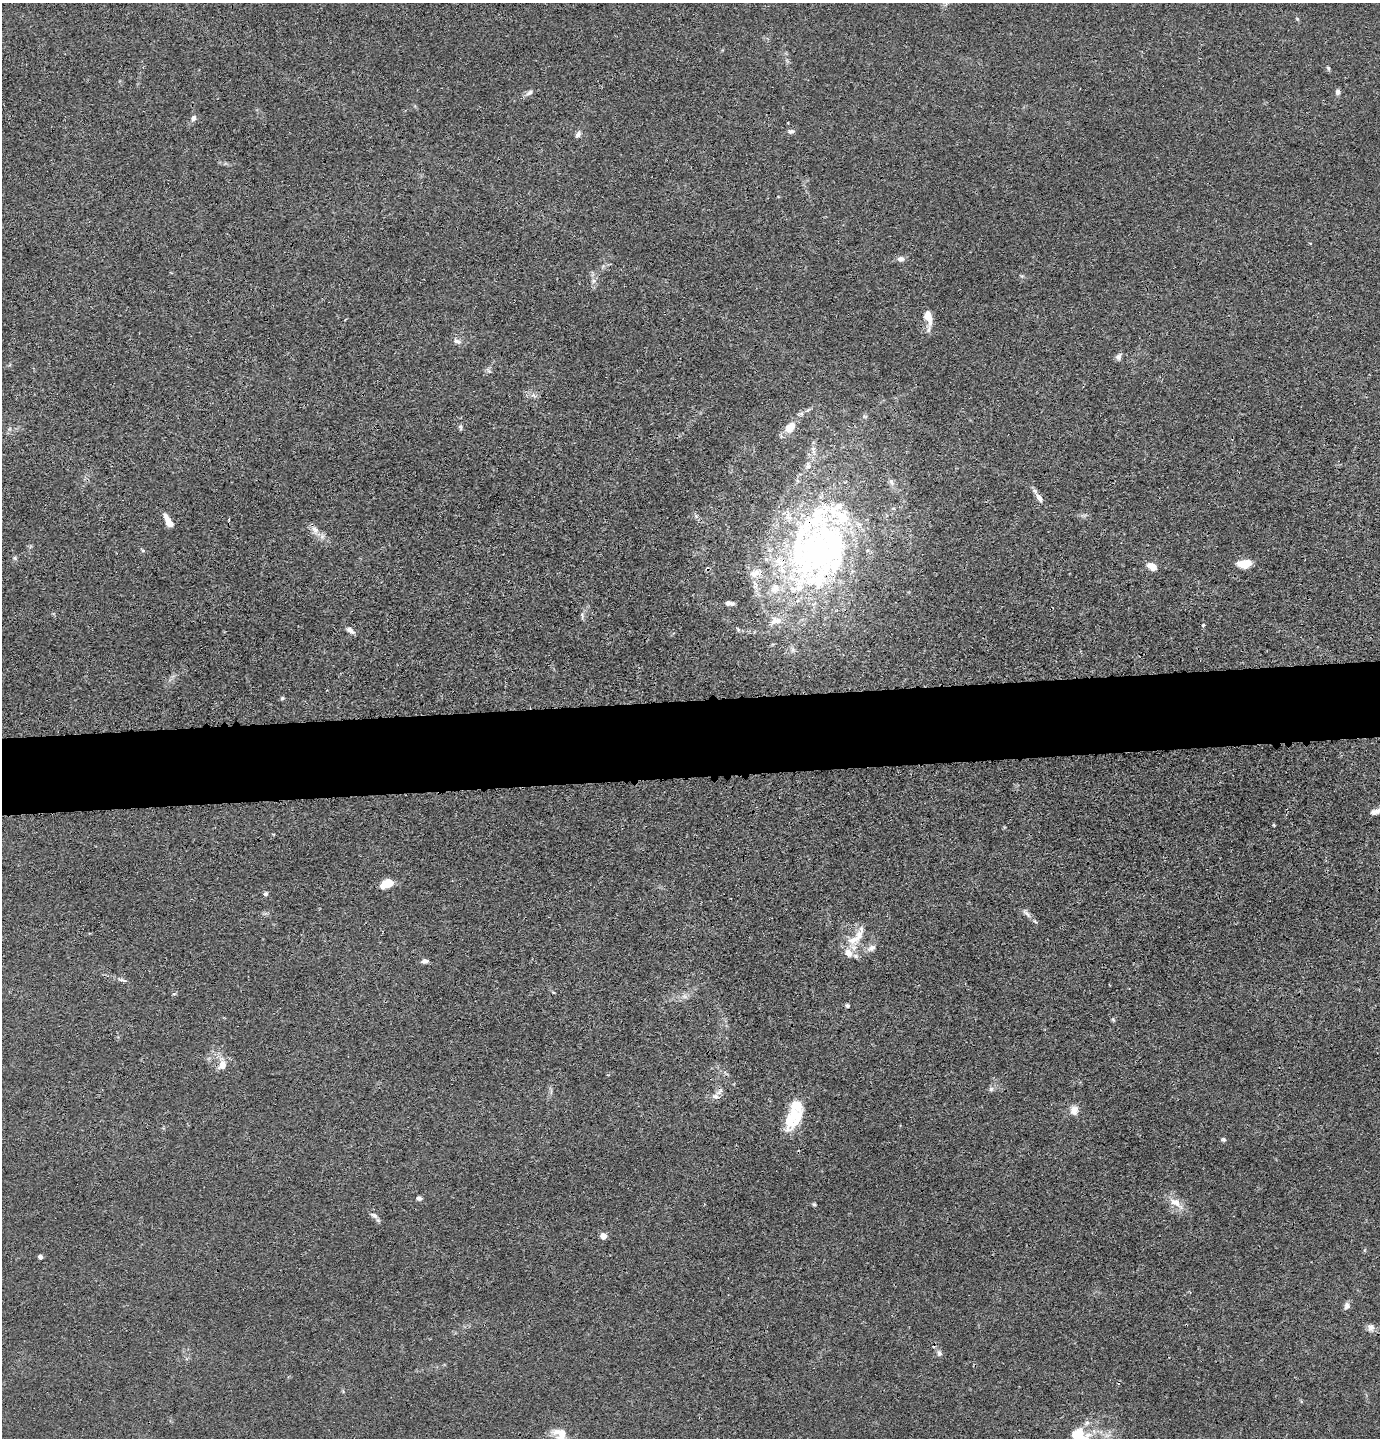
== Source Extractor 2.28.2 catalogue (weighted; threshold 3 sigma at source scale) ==
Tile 5 of 3 x 3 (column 2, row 2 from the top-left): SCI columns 1475-2852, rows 1459-2894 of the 4327 x 4353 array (HDU 1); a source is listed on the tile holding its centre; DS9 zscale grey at full resolution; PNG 1382 x 1440 px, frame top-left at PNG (2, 3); no overlay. Shown black and unused: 5% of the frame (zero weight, under 3 of 4 exposures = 3% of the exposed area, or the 3 px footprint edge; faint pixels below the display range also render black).
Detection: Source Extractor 2.28.2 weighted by HDU 2 'WHT'; one run over the whole footprint, this tile lists its part. Background 0.0138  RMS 0.0026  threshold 0.0117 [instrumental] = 3 sigma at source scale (4.5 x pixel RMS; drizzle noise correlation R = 1.50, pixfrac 1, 0.05/0.05 arcsec/px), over >= 5 px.
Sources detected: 77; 1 inside a brighter object's white glare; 1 cosmic-ray / hot-pixel residue — not listed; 15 inside a brighter listed object's ellipse — not listed separately; the other 60 listed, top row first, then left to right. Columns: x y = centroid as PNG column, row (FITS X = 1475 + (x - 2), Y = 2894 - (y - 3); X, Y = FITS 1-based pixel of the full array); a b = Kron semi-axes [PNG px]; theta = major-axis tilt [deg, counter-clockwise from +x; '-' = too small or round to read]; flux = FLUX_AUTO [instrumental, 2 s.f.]
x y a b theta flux
1328 68 6 4 -47 0.36
1338 92 8 5 84 0.73
529 93 11 5 30 0.86
194 118 9 6 66 0.86
788 123 2 2 - 0.23
791 131 9 6 -4 0.66
578 134 9 6 53 0.88
901 259 9 7 2 1.1
593 281 7 4 89 0.71
928 317 19 9 -74 3.1
457 341 10 6 -8 0.89
1118 357 9 6 54 0.93
489 371 7 4 -34 0.49
460 427 8 4 -77 0.44
790 427 15 9 52 3.9
813 448 7 4 -1 0.59
891 482 10 5 -69 0.88
1039 498 14 7 -57 1.4
229 519 3 3 - 0.28
168 521 15 5 -60 2.8
315 530 12 7 -54 1.7
143 550 6 4 -1 0.34
817 552 100 55 86 90
15 558 6 4 -72 0.4
1244 564 13 8 8 4.2
1152 566 10 7 -28 2.6
707 569 5 5 - 0.44
755 573 16 9 24 2.1
729 603 11 5 -6 0.95
1203 625 4 4 - 0.31
350 630 14 6 -38 1.1
282 698 6 4 21 0.39
1377 811 9 8 - 0.92
387 884 10 6 24 6.1
266 894 6 5 - 0.54
1028 915 9 5 -54 0.84
1035 921 8 3 -44 0.38
854 940 23 13 16 5
872 948 14 7 25 1.4
425 961 8 5 2 0.85
123 980 11 3 -15 0.56
847 1006 5 5 - 0.44
1113 1020 6 4 -20 0.32
222 1065 13 10 61 2.5
991 1089 6 6 - 0.62
715 1096 10 7 -8 1.2
1074 1110 12 10 77 2
789 1121 26 13 90 5.3
1223 1140 6 6 - 0.46
419 1198 6 5 - 0.61
1175 1202 17 11 -24 2.9
814 1204 5 4 - 0.38
374 1215 10 6 -30 0.88
603 1236 5 5 - 2.8
40 1257 4 4 - 1.1
1347 1306 8 7 - 1.1
1371 1327 11 10 - 1.3
939 1353 9 6 -83 0.76
562 1433 25 13 -16 3.7
1077 1434 18 12 17 6.1
Overlapping masked pixels (flux is a lower limit): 2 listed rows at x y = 817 552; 707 569
Isophote crosses this tile's border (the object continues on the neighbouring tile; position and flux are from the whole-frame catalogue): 2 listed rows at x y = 562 1433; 1077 1434